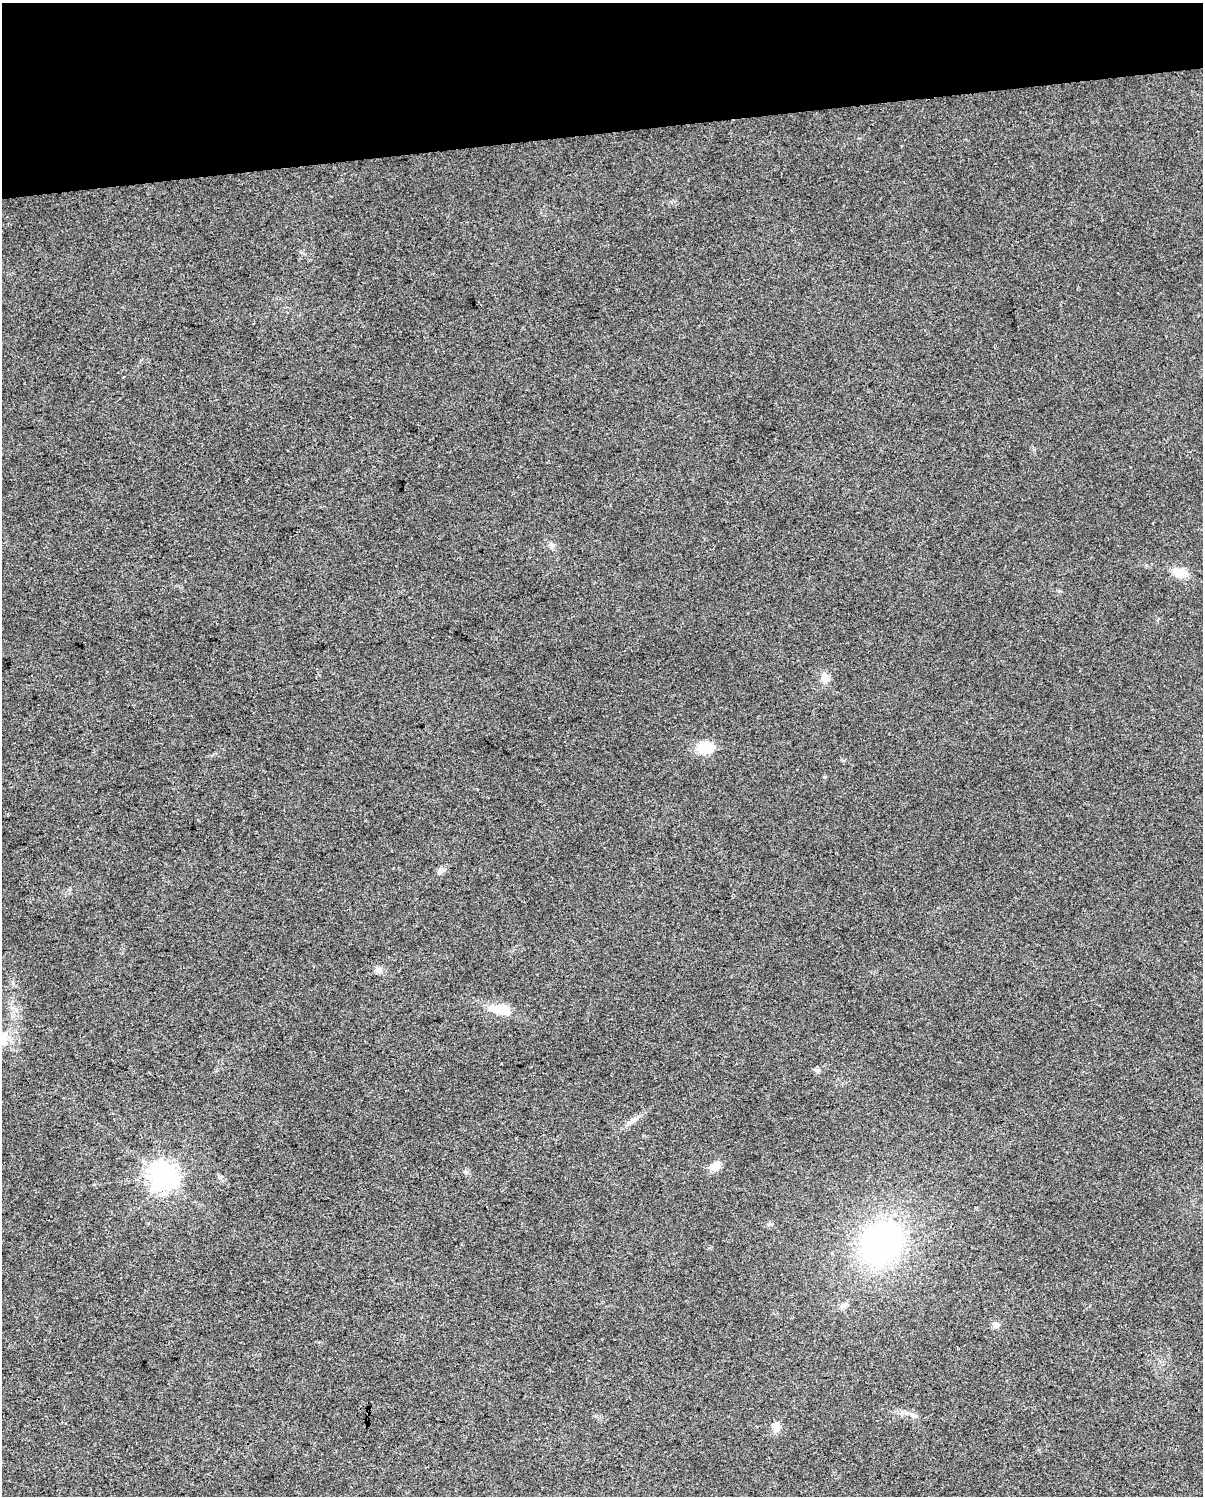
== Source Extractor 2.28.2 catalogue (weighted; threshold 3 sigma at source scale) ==
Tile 3 of 4 x 3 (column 3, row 1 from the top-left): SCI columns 2404-3604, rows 3059-4552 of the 4806 x 4576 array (HDU 1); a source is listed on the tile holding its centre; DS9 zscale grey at full resolution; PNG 1205 x 1498 px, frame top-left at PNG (2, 3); no overlay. Shown black and unused: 9% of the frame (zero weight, under 3 of 4 exposures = <1% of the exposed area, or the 3 px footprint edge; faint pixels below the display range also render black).
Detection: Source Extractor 2.28.2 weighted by HDU 2 'WHT'; one run over the whole footprint, this tile lists its part. Background 0.0315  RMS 0.0041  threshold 0.0183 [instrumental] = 3 sigma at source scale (4.5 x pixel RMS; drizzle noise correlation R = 1.50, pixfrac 1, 0.0396/0.0396 arcsec/px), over >= 5 px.
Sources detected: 16; all 16 listed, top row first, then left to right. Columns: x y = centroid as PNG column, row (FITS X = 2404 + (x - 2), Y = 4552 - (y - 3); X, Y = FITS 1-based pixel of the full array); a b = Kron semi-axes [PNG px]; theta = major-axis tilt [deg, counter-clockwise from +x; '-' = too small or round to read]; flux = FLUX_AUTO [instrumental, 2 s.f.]
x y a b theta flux
1180 573 17 11 -12 5.7
825 678 17 9 -80 3
705 748 17 12 2 10
441 870 11 7 29 1.8
379 970 9 8 - 2
500 1009 30 12 -7 9.5
4 1038 21 12 89 5.1
817 1070 8 6 0 1.1
634 1120 9 5 59 1.2
715 1166 15 10 21 3.4
163 1177 9 8 - 450
770 1224 6 4 -1 0.68
882 1243 40 33 51 110
996 1325 8 8 - 1.6
914 1416 9 5 -13 1.2
777 1426 12 9 86 2.5
Isophote crosses this tile's border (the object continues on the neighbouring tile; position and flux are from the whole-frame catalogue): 1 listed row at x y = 4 1038
Unlisted compact peaks at least as high as the median listed source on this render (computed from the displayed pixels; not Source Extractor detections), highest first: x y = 825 777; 466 1172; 1146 565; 552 545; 844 760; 13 983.